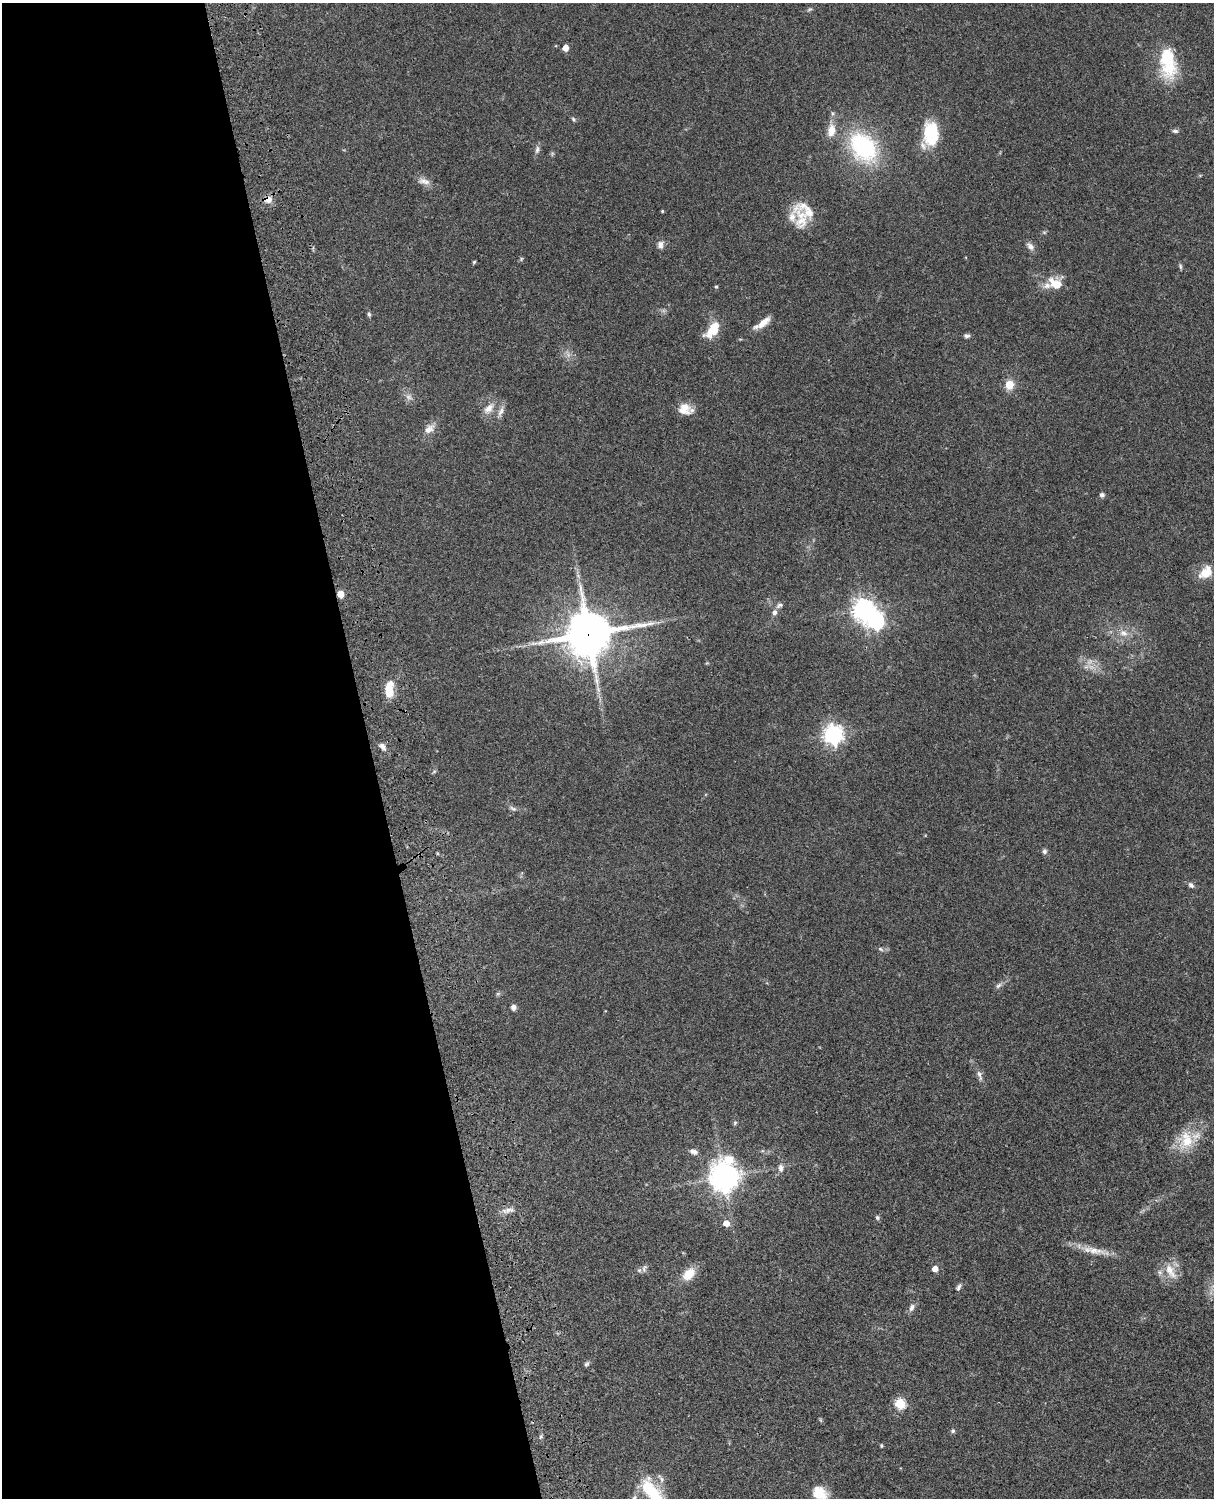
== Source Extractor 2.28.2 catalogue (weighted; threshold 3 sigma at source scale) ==
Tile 5 of 4 x 3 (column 1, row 2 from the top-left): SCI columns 121-1332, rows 1772-3267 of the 5087 x 4925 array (HDU 1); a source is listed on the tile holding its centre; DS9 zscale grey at full resolution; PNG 1216 x 1500 px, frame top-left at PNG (2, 3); no overlay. Shown black and unused: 31% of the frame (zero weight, under 3 of 4 exposures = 6% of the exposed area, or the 3 px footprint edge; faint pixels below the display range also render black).
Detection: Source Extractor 2.28.2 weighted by HDU 2 'WHT'; one run over the whole footprint, this tile lists its part. Background 0.0774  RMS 0.0059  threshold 0.0264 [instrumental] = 3 sigma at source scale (4.5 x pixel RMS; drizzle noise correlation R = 1.50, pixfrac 1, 0.05/0.05 arcsec/px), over >= 5 px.
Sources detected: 82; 1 too faint to see at this stretch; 1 inside a brighter object's white glare — not listed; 5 inside a brighter listed object's ellipse — not listed separately; the other 75 listed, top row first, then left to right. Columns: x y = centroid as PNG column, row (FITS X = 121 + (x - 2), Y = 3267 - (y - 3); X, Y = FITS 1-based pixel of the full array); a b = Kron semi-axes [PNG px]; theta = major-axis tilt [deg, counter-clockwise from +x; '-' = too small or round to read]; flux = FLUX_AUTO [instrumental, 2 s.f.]
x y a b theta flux
810 9 8 3 19 0.9
565 48 5 4 - 6.7
1168 63 41 19 -82 28
573 119 6 5 - 0.93
831 130 16 10 83 6.7
1175 131 8 5 -9 1.4
931 133 24 15 -88 29
863 147 29 20 -53 67
537 150 11 6 80 2
424 181 18 8 -13 3.8
268 199 12 9 19 3.9
662 211 3 3 - 0.59
802 221 27 17 83 12
1044 232 6 4 -18 0.72
660 245 10 8 88 2.7
1030 246 12 8 -50 2.7
521 259 6 4 72 0.72
474 262 5 4 - 0.63
1180 266 8 4 -89 0.92
1056 284 17 11 -29 10
716 287 4 4 - 0.65
369 314 6 4 -72 1.1
763 323 20 7 35 6.5
712 330 21 10 51 13
967 336 8 5 3 1.4
1009 385 6 6 - 13
685 407 17 10 -17 5.9
489 408 15 9 47 5.3
501 412 16 6 64 3
429 429 16 9 37 4.6
1102 495 5 5 - 1.6
1206 572 18 11 38 9.3
340 594 5 5 - 10
779 605 10 6 25 1.7
863 610 8 7 - 360
774 612 7 6 - 2.1
1123 633 12 9 -22 4.8
588 634 17 15 13 1800
1091 667 9 6 -15 3.1
389 689 18 9 85 11
598 689 7 4 -72 1.4
833 734 7 7 - 280
383 747 11 6 -53 2.7
513 808 11 5 -33 1.7
1044 851 7 6 - 1.5
1191 885 8 6 -43 1.7
880 949 8 5 -28 1.2
998 985 10 5 41 1.6
513 1007 6 6 - 2.4
979 1075 18 5 -71 2.7
735 1123 6 5 - 0.86
1186 1140 27 19 76 17
694 1152 11 7 -20 2.4
781 1168 11 7 -87 2.5
724 1177 11 9 87 680
509 1210 15 7 12 3.3
877 1217 6 5 - 1.1
726 1223 5 5 - 6.3
1095 1251 41 8 -11 9.1
644 1269 12 6 71 1.9
935 1269 5 4 - 5.3
1170 1271 24 11 -60 8.5
689 1274 18 12 44 8.9
959 1287 9 5 69 1.6
912 1308 10 6 74 2.4
586 1364 8 5 50 1.1
900 1403 5 5 - 41
821 1420 6 4 -71 0.66
953 1431 6 5 - 1.1
540 1437 6 4 71 0.86
881 1446 5 4 - 0.65
661 1478 16 6 -54 2.3
651 1491 35 15 -54 27
819 1493 17 13 -28 11
634 1498 9 6 59 2.1
Overlapping masked pixels (flux is a lower limit): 3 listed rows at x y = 268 199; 340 594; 588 634
Isophote crosses this tile's border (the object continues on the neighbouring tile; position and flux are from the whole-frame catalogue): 2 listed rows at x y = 651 1491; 634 1498